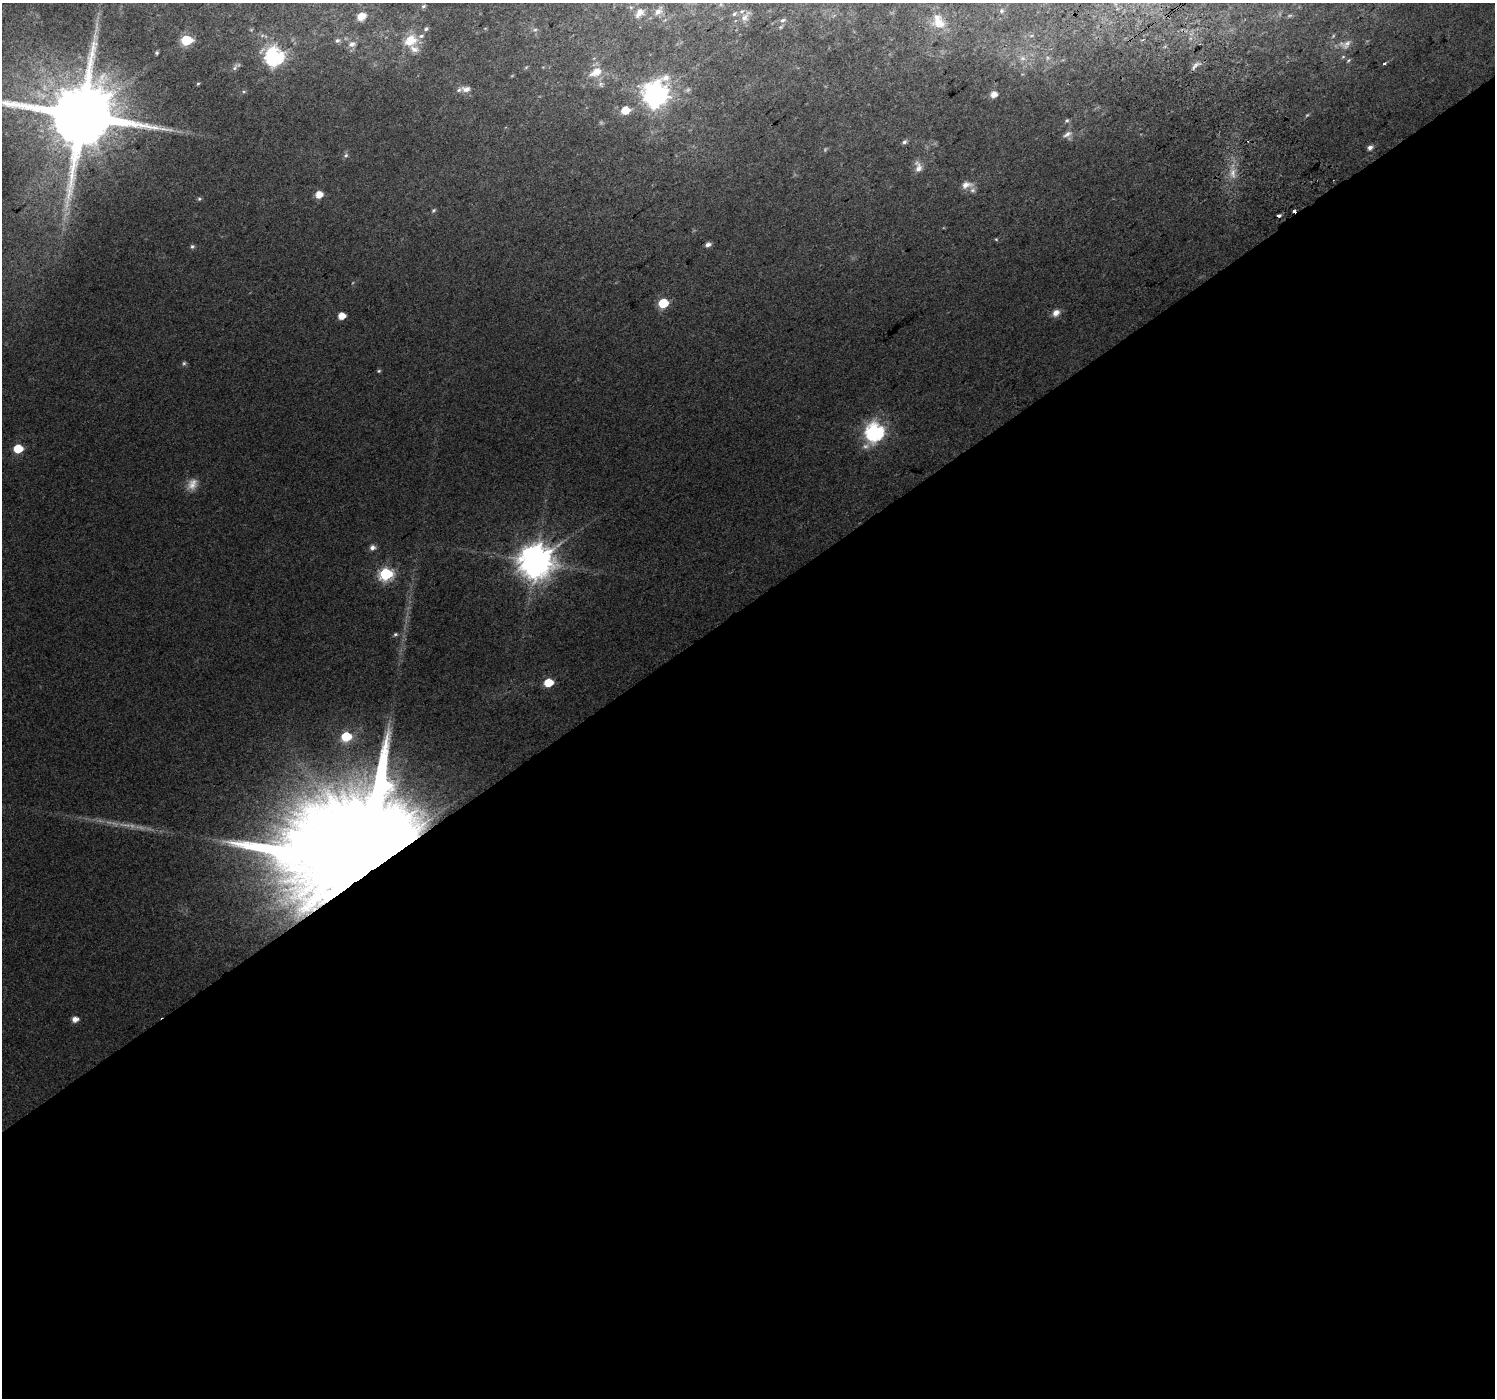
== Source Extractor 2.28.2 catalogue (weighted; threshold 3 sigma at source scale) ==
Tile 15 of 4 x 4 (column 3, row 4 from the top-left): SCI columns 3027-4519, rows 224-1619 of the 6047 x 5969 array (HDU 1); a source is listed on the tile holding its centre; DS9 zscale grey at full resolution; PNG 1497 x 1400 px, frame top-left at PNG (2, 3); no overlay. Shown black and unused: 57% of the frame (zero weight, under 2 of 3 exposures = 2% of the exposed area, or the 3 px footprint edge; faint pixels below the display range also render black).
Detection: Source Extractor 2.28.2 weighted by HDU 2 'WHT'; one run over the whole footprint, this tile lists its part. Background 0.0471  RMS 0.011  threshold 0.0492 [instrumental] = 3 sigma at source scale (4.5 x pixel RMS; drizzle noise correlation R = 1.50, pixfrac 1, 0.0396/0.0396 arcsec/px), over >= 5 px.
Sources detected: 80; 9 too faint to see at this stretch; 1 cosmic-ray / hot-pixel residue — not listed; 5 inside a brighter listed object's ellipse — not listed separately; the other 65 listed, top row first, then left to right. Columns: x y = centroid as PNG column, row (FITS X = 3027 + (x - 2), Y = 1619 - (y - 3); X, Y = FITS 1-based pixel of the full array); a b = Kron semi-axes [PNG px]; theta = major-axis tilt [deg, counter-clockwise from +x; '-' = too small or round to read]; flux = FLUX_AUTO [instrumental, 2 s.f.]
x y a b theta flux
423 6 6 4 38 1.9
658 11 14 8 46 7.8
1001 11 6 5 - 1.9
639 13 14 9 49 9.8
734 14 6 5 - 2.3
1290 15 6 4 19 1.4
361 16 11 9 32 11
744 17 12 9 26 7.7
783 20 8 5 19 2.6
938 21 22 15 -64 20
781 27 5 4 - 1.2
251 30 6 3 19 0.99
535 30 7 5 20 2.4
186 40 6 6 - 90
337 41 7 6 - 2.9
410 41 20 15 27 23
352 44 11 8 19 6.2
157 53 4 4 - 1.5
274 57 8 7 - 420
1022 58 9 6 -15 4.6
1349 60 6 3 33 1.3
1384 63 3 3 - 6.3
1196 65 15 5 40 4.2
235 67 12 6 53 3.5
596 72 17 10 30 15
198 83 5 3 - 1.1
601 84 8 7 - 3.2
466 89 12 7 -1 6.9
244 92 6 4 0 1.5
655 95 9 8 - 1100
993 95 6 5 - 10
625 110 6 5 - 27
82 115 21 19 29 14000
1307 115 6 4 44 1.3
1067 120 6 6 - 2.1
1067 134 14 7 28 5.1
904 142 6 5 - 2.8
1370 147 5 5 - 4.1
346 155 7 6 - 2.8
918 167 16 9 -81 8
1232 173 17 10 -78 13
966 185 14 7 8 9.5
319 195 6 5 - 15
199 199 6 5 - 1.7
433 210 7 5 41 1.8
1279 216 4 3 - 6.7
996 239 5 4 - 1.1
708 245 6 5 - 4.7
192 246 6 6 - 2.2
663 303 6 5 - 55
1056 313 10 8 43 7.6
341 316 5 5 - 15
184 363 7 5 74 2
379 371 6 4 22 1.5
874 432 9 8 - 400
18 449 6 5 - 41
192 484 16 12 59 11
372 547 6 6 - 5.2
535 561 11 10 - 2500
386 574 7 6 - 170
395 634 6 5 - 2
548 683 6 5 - 31
346 736 6 6 - 61
365 864 62 25 35 96000
75 1019 6 5 - 8.4
Overlapping masked pixels (flux is a lower limit): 1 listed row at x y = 365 864
Isophote crosses this tile's border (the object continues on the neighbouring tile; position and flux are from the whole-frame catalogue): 1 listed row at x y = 82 115